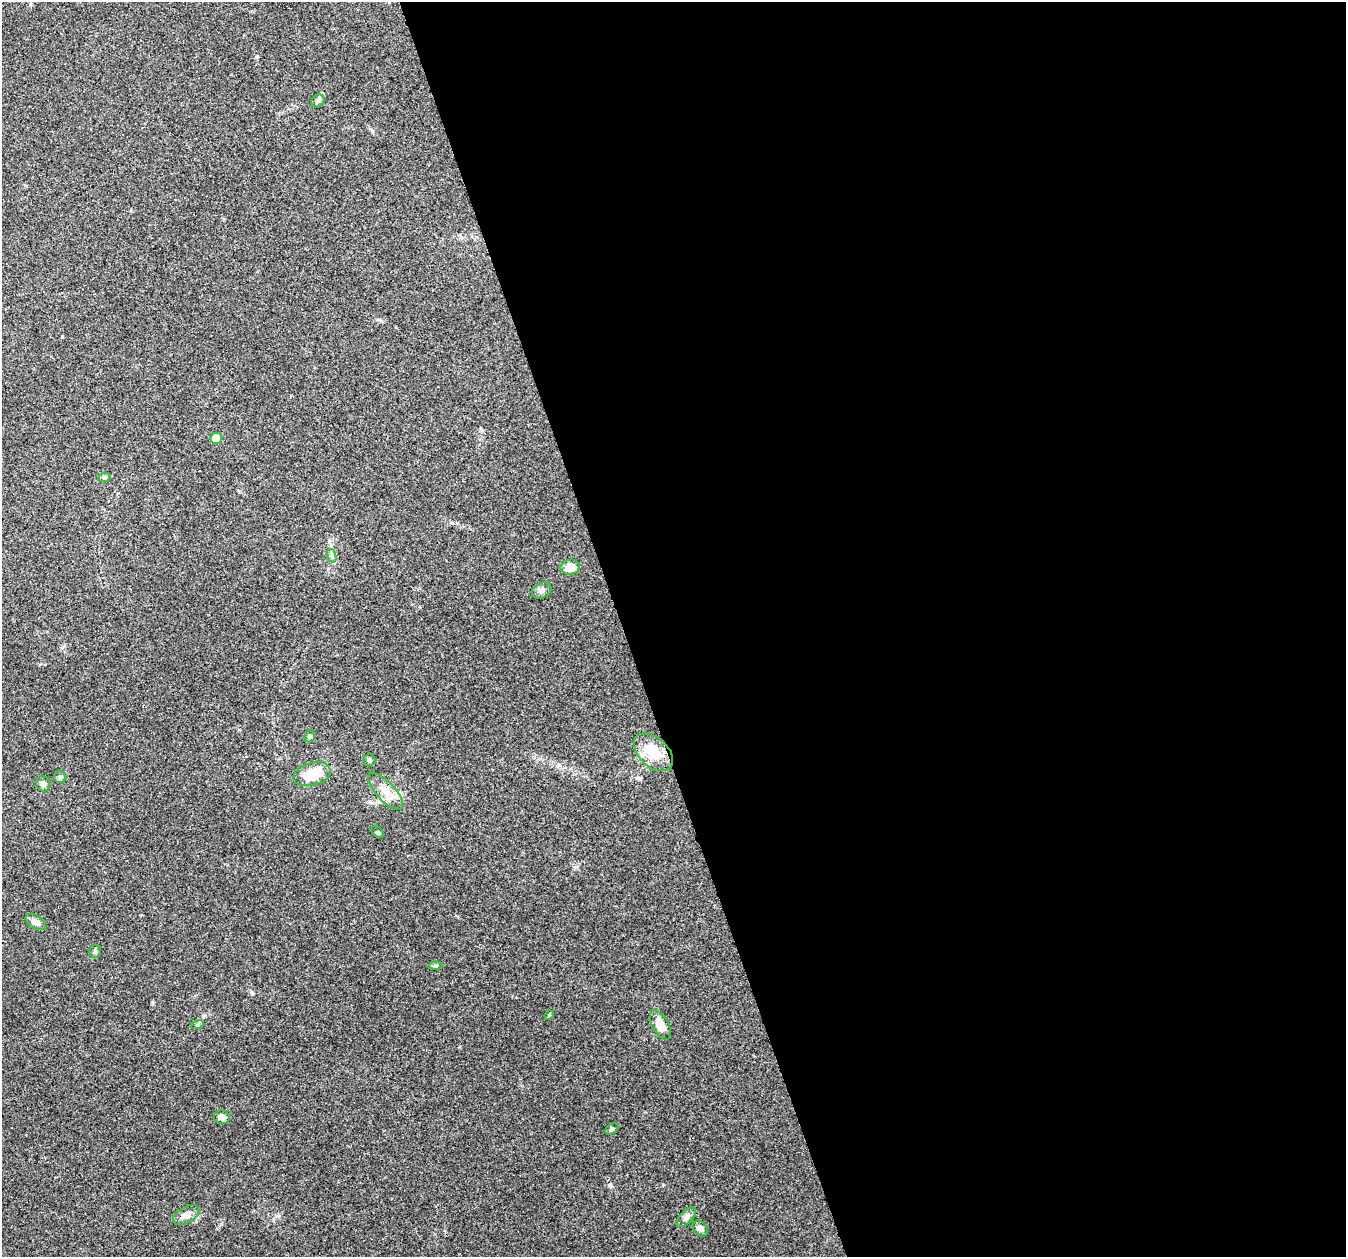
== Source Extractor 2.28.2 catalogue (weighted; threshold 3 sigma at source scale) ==
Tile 8 of 4 x 4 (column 4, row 2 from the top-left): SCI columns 4037-5380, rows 2631-3885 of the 5380 x 5206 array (HDU 1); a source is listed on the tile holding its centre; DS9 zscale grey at full resolution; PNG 1348 x 1259 px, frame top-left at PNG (2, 2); each listed source drawn as its Kron ellipse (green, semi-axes under 4 px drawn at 4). Shown black and unused: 54% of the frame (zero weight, under 3 of 4 exposures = <1% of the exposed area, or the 3 px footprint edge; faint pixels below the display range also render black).
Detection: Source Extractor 2.28.2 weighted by HDU 2 'WHT'; one run over the whole footprint, this tile lists its part. Background 0.0848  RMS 0.005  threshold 0.0225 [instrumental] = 3 sigma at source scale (4.5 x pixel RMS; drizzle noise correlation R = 1.50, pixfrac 1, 0.0396/0.0396 arcsec/px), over >= 5 px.
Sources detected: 28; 3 inside a brighter listed object's ellipse — not listed separately; the other 25 listed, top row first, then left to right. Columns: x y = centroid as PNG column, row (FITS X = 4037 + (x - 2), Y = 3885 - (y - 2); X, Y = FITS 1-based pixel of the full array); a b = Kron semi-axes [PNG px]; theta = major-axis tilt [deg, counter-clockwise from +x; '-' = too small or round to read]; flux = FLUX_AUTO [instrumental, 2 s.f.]
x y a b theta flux
318 101 7 6 - 1.2
216 438 5 5 - 9.6
104 478 6 4 19 0.82
332 556 7 4 -72 1.2
570 567 9 7 8 6
542 591 10 7 28 1.8
310 736 6 5 - 0.8
653 752 23 14 -42 16
370 760 6 6 - 0.99
312 774 19 11 15 13
60 777 6 6 - 1.1
43 784 8 7 - 1.8
386 791 24 9 -48 6.3
378 832 7 5 -36 0.82
36 922 11 6 -31 3
95 951 6 6 - 0.97
435 966 7 4 0 0.7
549 1015 5 4 - 0.65
197 1025 6 4 19 0.72
660 1025 16 8 -60 6.4
222 1117 8 6 -10 2.3
612 1129 7 5 27 0.95
186 1215 14 8 29 3.1
686 1217 12 6 45 1.9
700 1229 9 6 -46 2.1
Unlisted compact peaks at least as high as the median listed source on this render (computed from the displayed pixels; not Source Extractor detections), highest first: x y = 609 1185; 252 993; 152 1002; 62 336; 637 777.